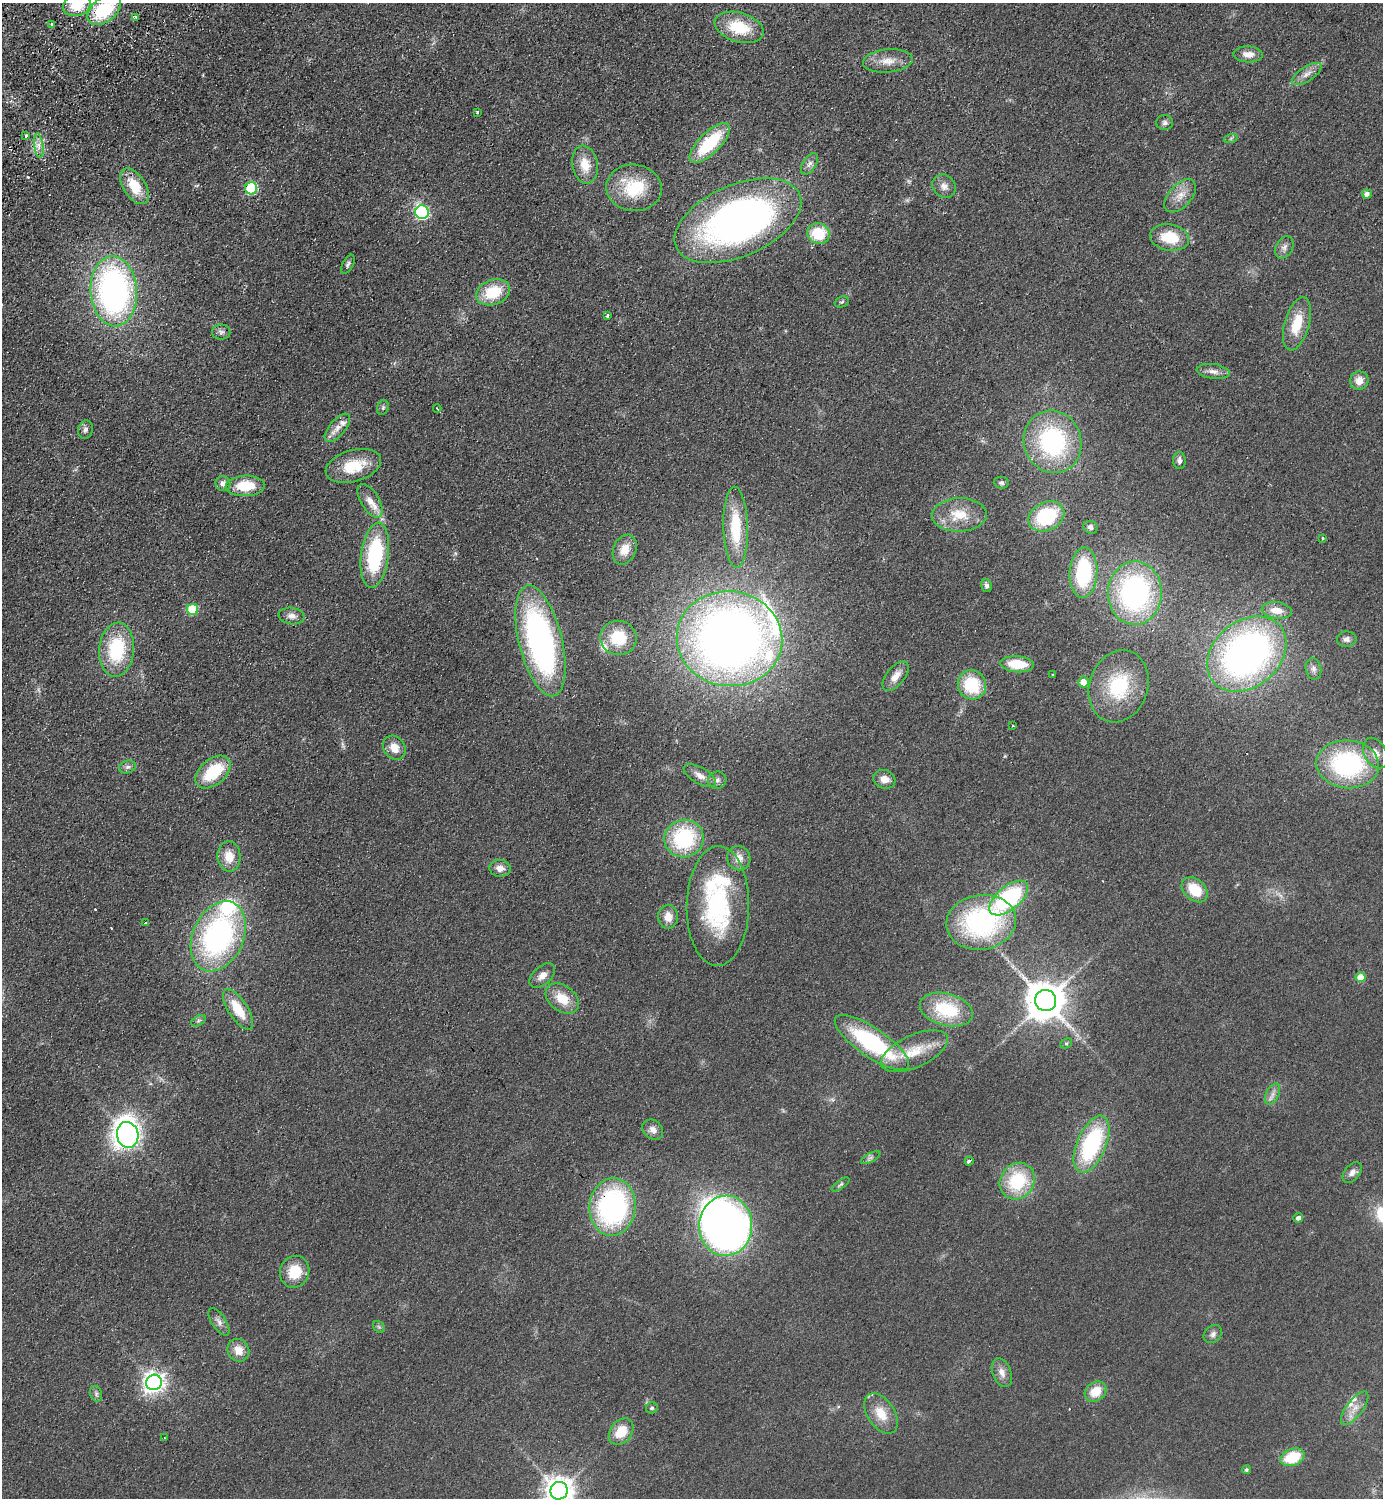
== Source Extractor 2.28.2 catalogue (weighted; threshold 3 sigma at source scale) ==
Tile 11 of 4 x 4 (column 3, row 3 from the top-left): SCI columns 2963-4343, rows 1540-3035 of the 6066 x 6072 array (HDU 1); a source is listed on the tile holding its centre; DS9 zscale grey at full resolution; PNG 1385 x 1500 px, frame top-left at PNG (2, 3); each listed source drawn as its Kron ellipse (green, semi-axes under 4 px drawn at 4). Shown black and unused: <1% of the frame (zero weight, under 2 of 3 exposures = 3% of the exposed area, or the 3 px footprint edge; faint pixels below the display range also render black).
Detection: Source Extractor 2.28.2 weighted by HDU 2 'WHT'; one run over the whole footprint, this tile lists its part. Background 0.0559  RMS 0.0097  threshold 0.0436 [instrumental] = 3 sigma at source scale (4.5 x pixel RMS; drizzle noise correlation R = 1.50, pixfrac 1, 0.05/0.05 arcsec/px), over >= 5 px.
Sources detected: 148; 1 too faint to see at this stretch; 1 inside a brighter object's white glare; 6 cosmic-ray / hot-pixel residue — neither listed nor drawn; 8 inside a brighter listed object's ellipse — not listed separately; the other 132 listed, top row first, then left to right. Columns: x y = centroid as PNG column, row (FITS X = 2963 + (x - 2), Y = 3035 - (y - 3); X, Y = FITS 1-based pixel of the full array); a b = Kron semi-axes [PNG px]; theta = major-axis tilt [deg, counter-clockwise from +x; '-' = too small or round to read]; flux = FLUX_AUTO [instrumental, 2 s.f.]
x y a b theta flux
77 5 14 10 15 27
104 10 19 12 39 62
136 17 4 3 - 10
52 24 3 3 - 2.5
739 27 25 14 -16 35
1248 54 14 8 -1 8.2
888 61 25 11 5 14
1307 74 17 7 33 6.9
477 112 3 3 - 1.6
1165 123 8 7 - 2.9
26 136 3 3 - 2.5
1231 138 7 4 19 1.8
710 143 26 10 45 54
39 145 12 4 -82 4.7
809 164 12 6 58 4.1
585 165 19 12 -80 18
135 186 20 11 -57 26
944 186 12 11 - 6.2
251 188 6 6 - 84
634 188 28 23 -5 44
1367 194 5 4 - 4.6
1180 196 20 11 48 12
422 212 7 6 - 140
738 221 67 36 23 410
819 234 11 10 - 33
1170 237 20 13 -9 31
1284 247 12 8 61 4.6
348 264 10 5 62 2.5
114 291 35 23 -86 310
493 292 17 12 21 34
842 302 7 5 21 1.8
607 316 3 3 - 2.6
1297 324 27 12 74 27
221 332 9 7 0 3.7
1213 371 17 7 -8 6
1359 381 9 9 - 9.7
383 408 7 5 71 1.8
437 408 4 2 - 1.9
337 428 17 8 50 8.3
85 430 9 7 76 3.6
1053 442 31 28 -71 120
1179 460 9 6 -88 3.8
353 466 28 16 16 33
1001 483 7 6 - 2.3
223 484 8 7 - 4.8
245 486 19 10 2 30
370 501 19 9 -59 11
959 515 27 17 2 25
1046 516 19 14 27 67
736 527 40 12 -88 45
1091 527 7 6 - 3.2
1323 538 3 3 - 1.1
625 550 15 11 66 13
375 555 33 14 83 87
1083 573 25 14 86 69
987 586 7 5 -74 2.7
1135 593 32 27 89 190
193 610 5 5 - 58
1277 610 15 8 -7 11
291 616 13 8 -9 5.6
618 638 18 17 - 33
729 639 53 47 -7 870
1347 639 9 8 - 4
540 641 57 21 -76 270
117 650 27 17 84 61
1247 654 44 33 40 380
1017 664 17 8 -4 27
1313 669 11 7 -79 4
1053 675 3 3 - 1
896 676 17 9 51 9.7
1083 682 5 5 - 11
972 685 15 14 - 44
1119 686 37 29 71 64
1013 726 3 2 - 0.73
394 748 13 10 -54 11
1375 753 16 11 -62 8.8
1348 764 31 24 -5 140
127 767 8 6 16 3.2
213 772 20 12 39 43
700 775 18 8 -30 7.7
884 779 11 9 -18 8.6
717 780 9 8 - 4.1
684 838 20 19 - 77
229 856 15 11 -86 14
739 858 12 11 - 9.2
500 868 10 8 -7 7.1
1195 890 15 10 -41 26
1009 898 23 11 39 110
718 906 60 31 89 120
668 917 12 10 90 10
981 922 35 27 8 160
145 923 3 3 - 3.6
218 936 37 25 66 220
542 976 15 9 42 7.6
1361 977 5 5 - 18
562 998 18 12 -37 20
1046 1001 11 10 - 2900
238 1009 23 9 -57 26
946 1010 27 16 -15 50
198 1021 8 4 30 2.2
872 1042 44 14 -34 110
1066 1043 6 4 26 1.4
914 1051 36 16 25 30
1273 1094 11 6 63 4.7
653 1130 11 9 -40 5.7
128 1135 13 10 -77 760
1092 1144 30 14 67 110
871 1158 11 4 28 2.7
969 1161 4 3 - 2.6
1352 1172 12 7 51 5.2
1017 1181 19 16 52 57
841 1184 10 4 34 2
612 1207 29 23 85 190
1298 1218 5 4 - 3.5
726 1226 30 26 86 500
295 1272 16 14 67 24
219 1322 15 7 -57 5.1
379 1327 6 5 - 1.6
1213 1334 10 8 43 4
238 1350 12 10 -57 12
1002 1372 15 9 -69 7.6
154 1382 8 7 - 600
1095 1392 11 9 36 18
96 1394 8 6 -72 2.5
652 1408 6 5 - 1.8
1355 1408 20 8 53 9.6
881 1414 22 13 -57 19
621 1432 15 10 51 21
165 1438 3 2 - 1.2
1292 1457 12 8 21 35
1246 1470 4 4 - 1.7
559 1491 9 8 - 1200
Overlapping masked pixels (flux is a lower limit): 1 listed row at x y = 612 1207
Isophote crosses this tile's border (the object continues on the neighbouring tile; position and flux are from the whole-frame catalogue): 3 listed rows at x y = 77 5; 104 10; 559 1491